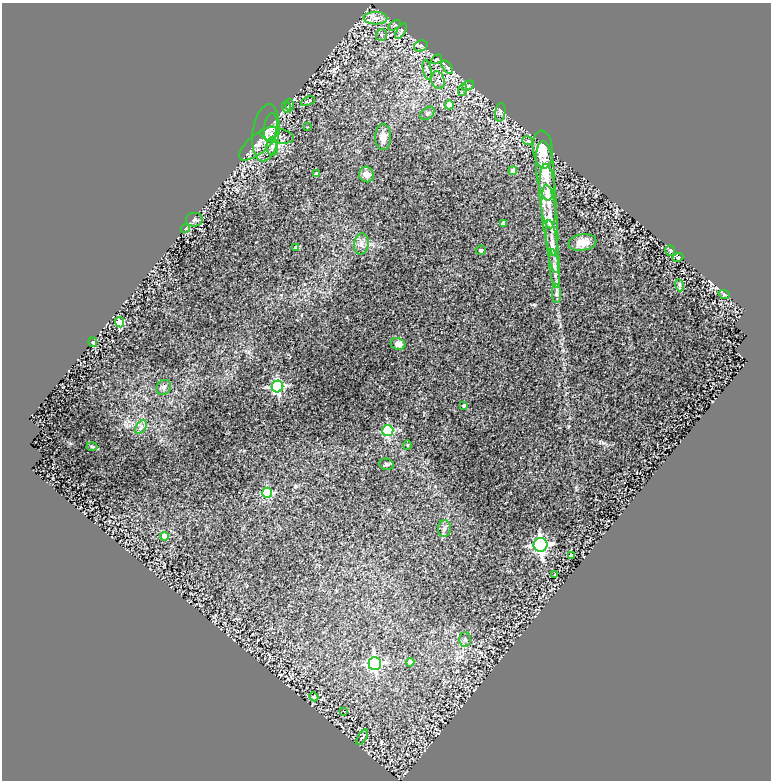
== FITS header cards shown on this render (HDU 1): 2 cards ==
NAXIS1  =                  769
NAXIS2  =                  778

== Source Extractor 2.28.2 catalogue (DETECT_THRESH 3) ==
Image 769 x 778 px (HDU 1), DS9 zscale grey, 1 PNG px = 1 image px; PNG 773 x 782 px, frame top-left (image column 1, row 778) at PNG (2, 3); each listed source drawn as its Kron ellipse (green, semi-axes under 4 px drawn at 4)
Background 0.275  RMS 0.031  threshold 0.0938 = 3 sigma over >= 5 px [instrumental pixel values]
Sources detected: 69; all 69 listed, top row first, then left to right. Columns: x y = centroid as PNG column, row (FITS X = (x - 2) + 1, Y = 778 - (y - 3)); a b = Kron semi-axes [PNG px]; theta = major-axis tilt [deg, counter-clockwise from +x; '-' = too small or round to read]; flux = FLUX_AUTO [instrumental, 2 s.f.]
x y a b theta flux
375 18 12 6 -2 12
395 25 7 4 30 3.2
401 31 9 3 57 3.5
381 35 6 5 - 3.8
421 46 7 5 21 4.8
437 59 6 3 32 2
447 67 8 4 -53 4.9
427 70 10 3 -79 4.2
438 80 9 6 -76 7.8
468 86 6 4 28 3.5
462 90 6 4 73 3.9
308 101 7 2 24 2.8
290 105 6 4 90 3.5
449 105 4 4 - 28
286 107 6 4 -71 2.9
500 112 9 5 82 4.4
427 113 8 5 39 4.8
271 127 14 6 82 9.6
307 127 3 2 - 1.3
266 133 29 13 82 34
277 136 17 7 -11 15
383 137 13 8 -90 18
528 141 5 3 - 2.6
258 143 24 9 40 23
272 146 9 6 -85 8.8
543 149 19 10 -84 34
513 171 4 4 - 16
545 171 30 9 -84 39
317 174 4 3 - 7.9
366 174 8 7 - 13
548 196 32 8 -86 36
194 220 8 7 - 6
550 220 36 7 -84 36
503 224 4 4 - 11
185 229 4 3 - 2.1
582 242 14 8 9 22
361 244 10 7 82 10
553 246 27 5 -82 19
296 247 4 3 - 5.9
481 250 5 5 - 3.8
670 251 5 5 - 2.6
678 257 5 3 - 2.1
554 268 19 5 -84 12
679 285 6 4 -71 3.1
556 294 9 4 -90 6
724 294 6 3 -19 2.4
120 322 5 4 - 79
93 342 5 3 - 1.9
398 344 7 6 - 13
164 387 8 6 47 5.6
277 387 6 6 - 340
464 405 4 3 - 3.3
141 427 7 5 57 5.8
388 431 5 5 - 210
407 445 5 3 - 2
92 446 5 3 - 2
386 464 7 5 -14 3.8
267 493 5 5 - 130
444 529 8 6 89 6.6
164 536 4 4 - 23
540 545 7 7 - 730
571 556 4 3 - 11
555 574 3 2 - 1.3
465 639 7 5 -88 5.2
410 662 4 4 - 19
375 663 6 6 - 380
314 697 4 3 - 1.8
343 711 3 2 - 1.2
362 737 8 2 57 2.6